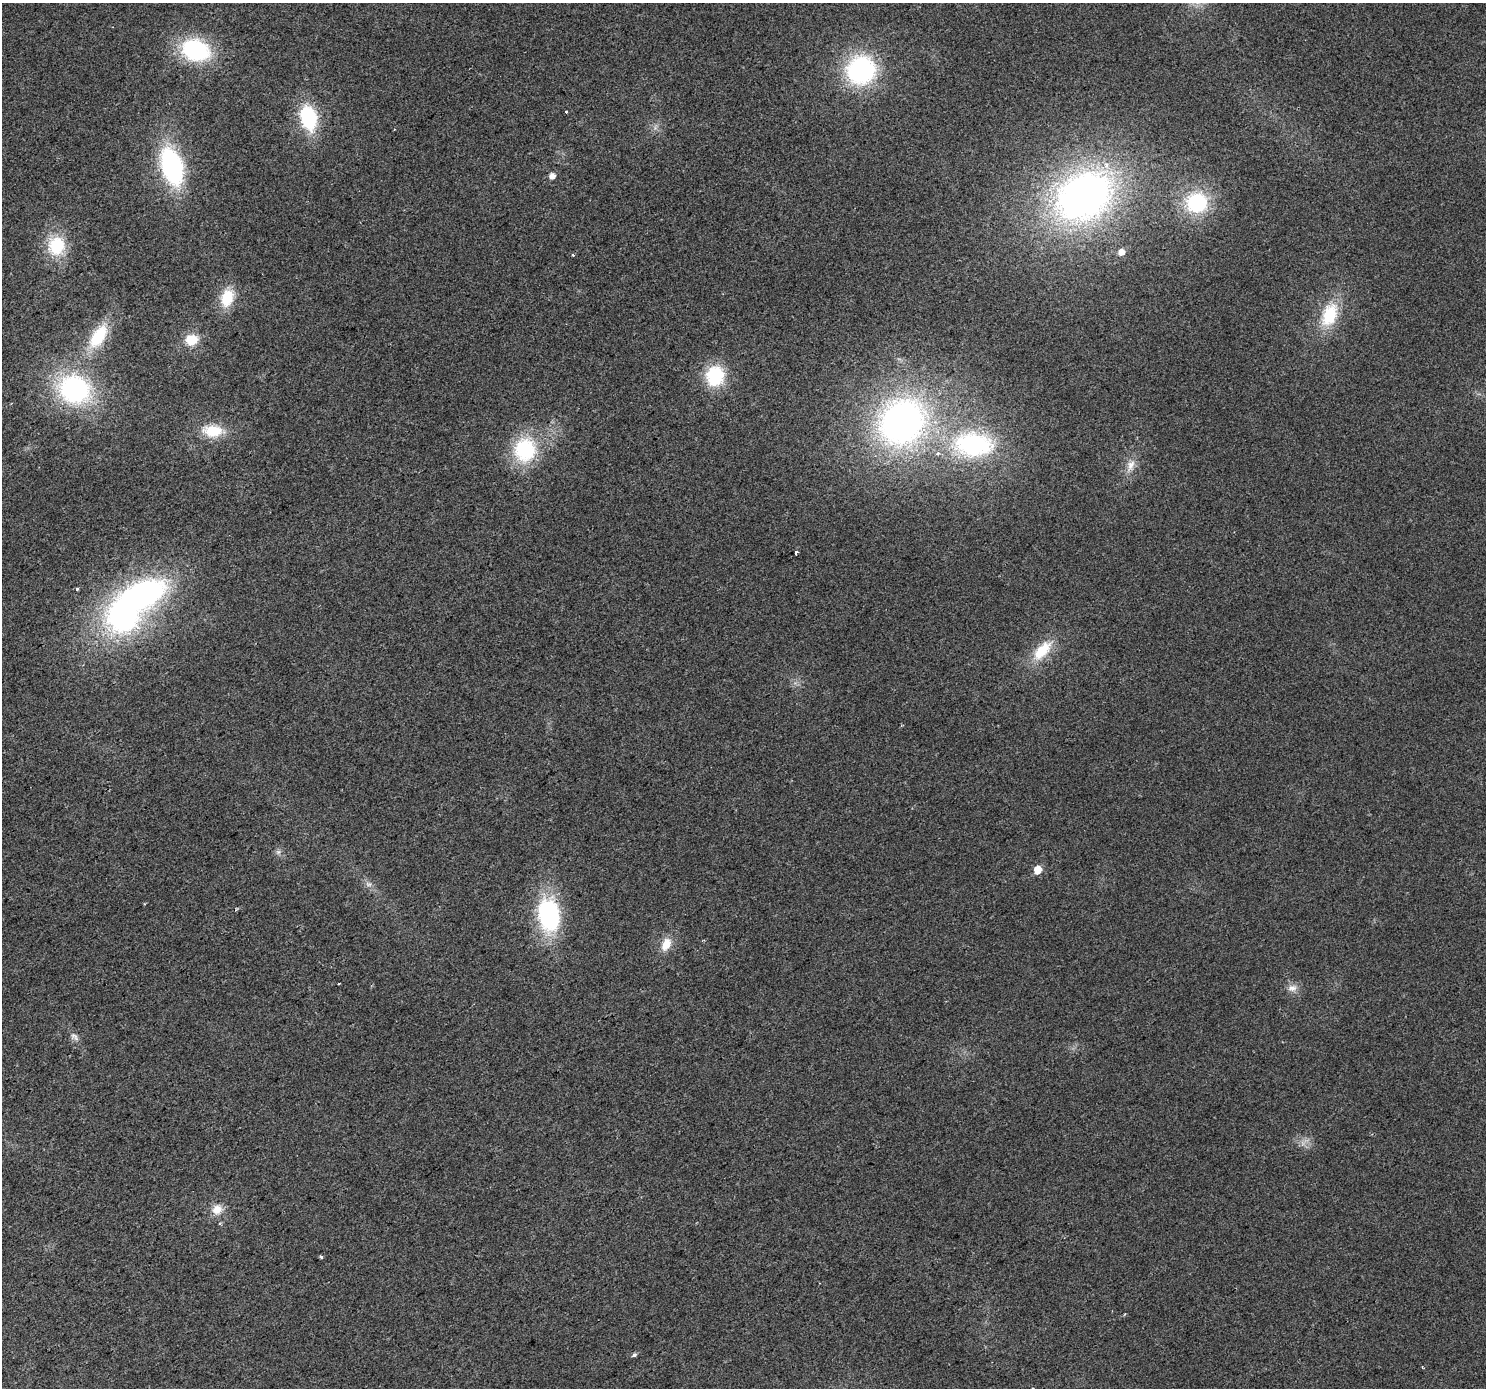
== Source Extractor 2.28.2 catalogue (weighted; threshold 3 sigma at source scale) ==
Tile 7 of 4 x 4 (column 3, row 2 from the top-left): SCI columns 2971-4454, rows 2963-4348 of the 5937 x 5861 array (HDU 1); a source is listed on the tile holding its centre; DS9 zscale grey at full resolution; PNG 1488 x 1390 px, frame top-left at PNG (2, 3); no overlay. Shown black and unused: <1% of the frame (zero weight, under 2 of 3 exposures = <1% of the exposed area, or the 3 px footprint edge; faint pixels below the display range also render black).
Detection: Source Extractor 2.28.2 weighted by HDU 2 'WHT'; one run over the whole footprint, this tile lists its part. Background 0.031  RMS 0.0063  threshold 0.0284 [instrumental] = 3 sigma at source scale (4.5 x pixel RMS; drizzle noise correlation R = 1.50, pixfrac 1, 0.0396/0.0396 arcsec/px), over >= 5 px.
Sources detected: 39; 1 inside a brighter object's white glare — not listed; the other 38 listed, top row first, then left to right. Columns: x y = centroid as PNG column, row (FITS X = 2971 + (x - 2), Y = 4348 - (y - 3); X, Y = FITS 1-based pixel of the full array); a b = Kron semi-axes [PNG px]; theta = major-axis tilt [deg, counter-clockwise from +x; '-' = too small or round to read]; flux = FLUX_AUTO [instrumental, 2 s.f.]
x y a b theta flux
196 50 27 20 -18 69
861 70 28 27 - 92
566 112 3 3 - 2.3
308 118 25 16 -78 47
172 166 32 18 -73 100
552 176 5 5 - 4.5
1084 196 59 44 33 320
1197 203 21 19 17 55
56 246 23 20 77 28
1121 252 6 5 - 5.7
573 255 3 3 - 1.1
227 298 21 14 73 20
1329 315 31 18 68 29
98 336 31 15 57 30
192 340 12 10 14 15
715 376 16 14 81 45
74 389 32 28 -21 100
902 422 45 39 47 250
213 431 27 15 -4 20
974 445 38 24 -4 93
525 450 27 24 75 52
938 453 5 5 - 1.4
1131 465 19 9 68 6.8
796 552 3 3 - 52
77 589 3 3 - 3
143 594 49 29 21 150
1042 651 33 15 47 21
278 852 7 6 - 1.8
1038 870 6 5 - 13
368 884 10 7 -5 2.6
549 915 37 24 -84 75
666 944 19 11 62 9.5
339 984 3 3 - 1.3
1292 988 13 10 3 4.8
74 1037 13 8 -39 3.1
217 1210 14 13 - 7.9
321 1257 3 3 - 3.7
634 1355 6 4 28 1.5